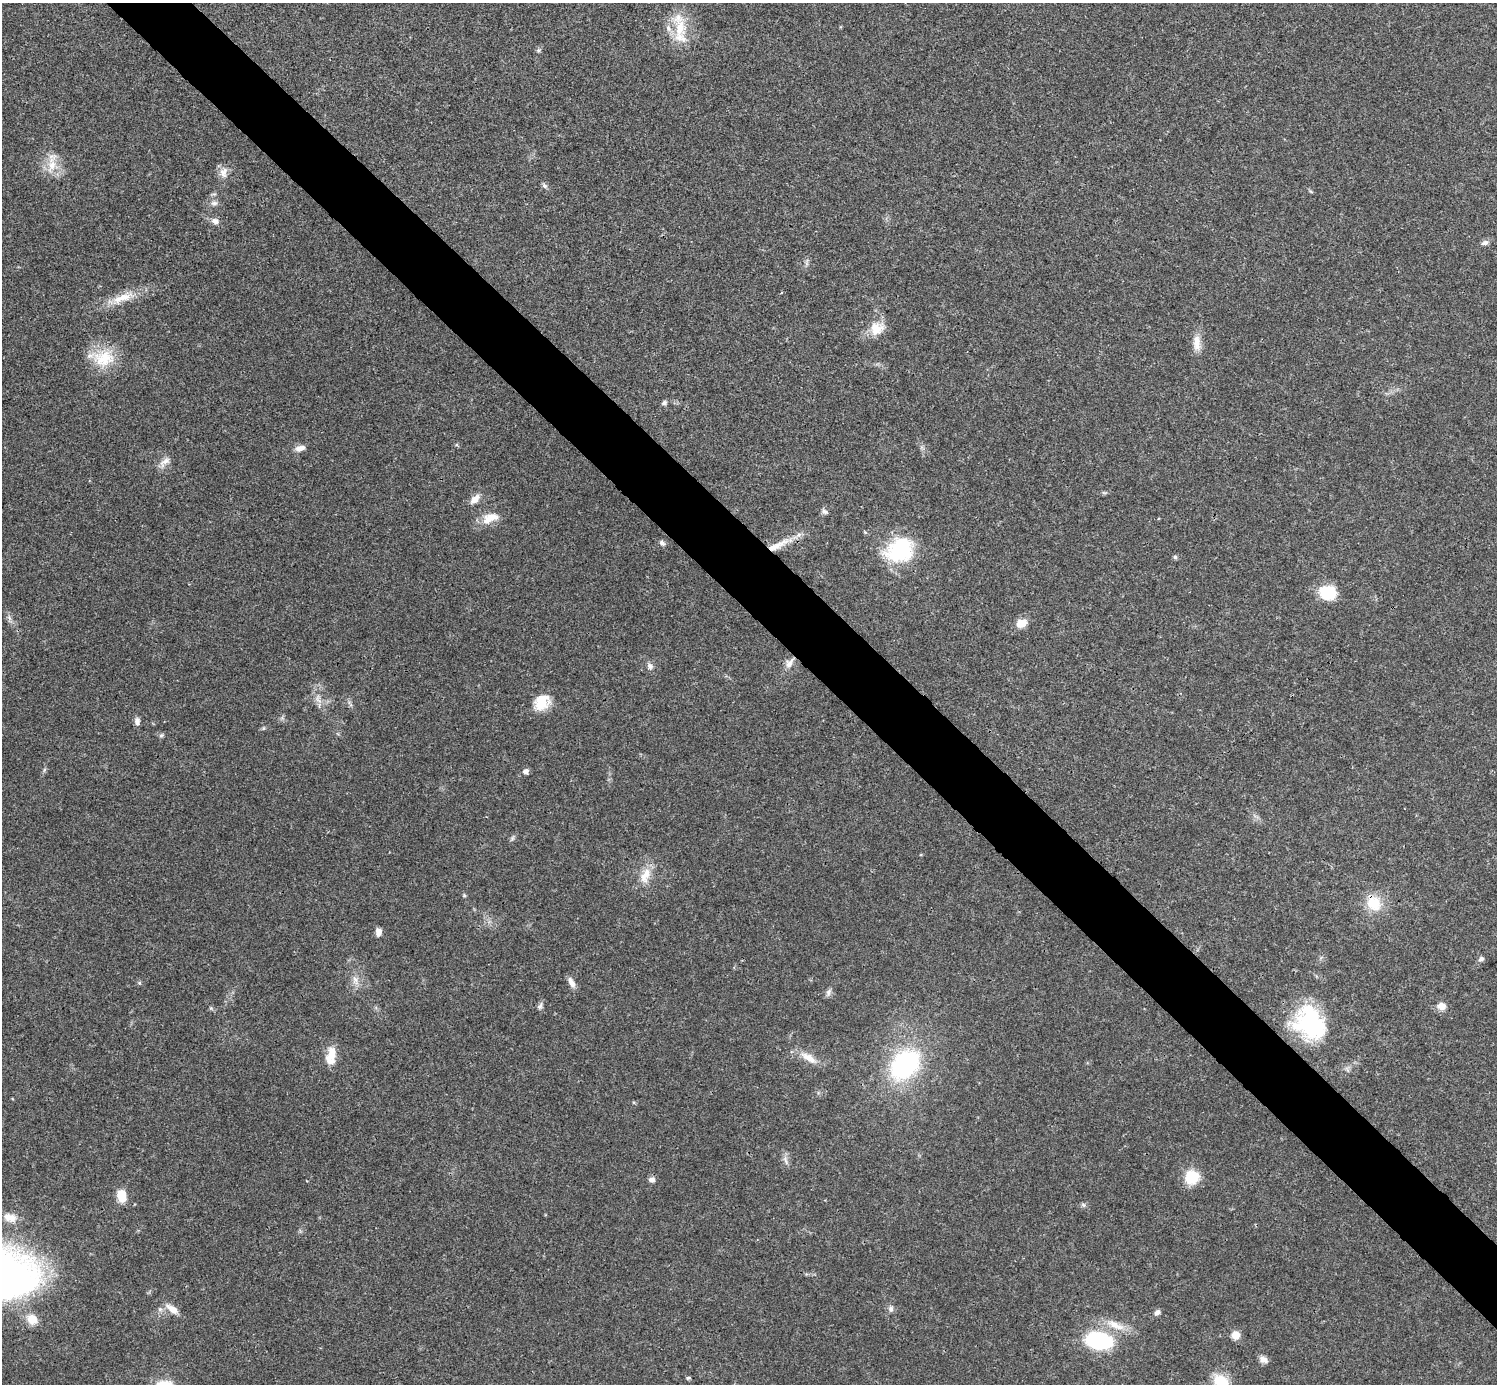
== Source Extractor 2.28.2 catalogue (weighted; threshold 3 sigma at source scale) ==
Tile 6 of 4 x 4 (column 2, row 2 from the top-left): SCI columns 1495-2989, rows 2920-4301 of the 5981 x 5981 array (HDU 1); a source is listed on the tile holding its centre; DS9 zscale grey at full resolution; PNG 1499 x 1386 px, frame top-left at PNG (2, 3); no overlay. Shown black and unused: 5% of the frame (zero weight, under 3 of 4 exposures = <1% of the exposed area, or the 3 px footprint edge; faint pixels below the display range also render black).
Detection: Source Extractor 2.28.2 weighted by HDU 2 'WHT'; one run over the whole footprint, this tile lists its part. Background 0.0209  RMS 0.0022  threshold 0.00989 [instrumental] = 3 sigma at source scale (4.5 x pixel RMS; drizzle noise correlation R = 1.50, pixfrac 1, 0.05/0.05 arcsec/px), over >= 5 px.
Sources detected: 72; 3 inside a brighter listed object's ellipse — not listed separately; the other 69 listed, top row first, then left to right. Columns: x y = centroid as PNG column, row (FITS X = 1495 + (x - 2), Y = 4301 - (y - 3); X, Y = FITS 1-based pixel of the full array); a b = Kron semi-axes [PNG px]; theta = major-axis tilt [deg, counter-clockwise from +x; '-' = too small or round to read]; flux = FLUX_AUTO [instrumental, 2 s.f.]
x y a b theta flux
680 28 28 18 -89 7.3
538 50 6 6 - 0.44
52 164 24 12 84 3.9
223 173 15 10 83 1.9
544 185 8 6 -45 0.59
1311 192 6 4 -20 0.27
214 203 10 7 -5 0.91
215 221 8 6 -25 1.2
1485 243 10 6 20 0.79
121 298 33 10 21 4.7
877 328 20 17 38 4.2
1197 343 23 10 -87 2.7
103 358 32 23 5 8
664 403 7 6 - 0.64
300 448 13 7 13 1.4
165 462 19 8 43 1.6
1104 493 7 4 -19 0.31
475 499 15 8 45 1.8
824 511 8 7 - 0.68
492 517 22 11 -2 2.8
662 543 8 6 -48 0.65
778 545 41 8 25 4.8
900 550 33 26 26 18
1175 557 5 5 - 0.4
1328 592 21 17 -12 6.3
9 618 8 4 -54 0.64
1021 623 12 9 26 2.7
789 663 17 9 51 1.9
650 666 11 7 -57 0.91
318 699 14 8 -74 1.7
542 702 20 16 42 5.2
350 704 10 4 -55 0.54
137 721 10 7 -89 0.93
161 735 7 5 22 0.41
44 770 7 4 72 0.37
525 771 6 6 - 1
512 838 8 5 63 0.5
645 875 24 12 66 3.9
464 895 5 5 - 0.26
1374 903 21 17 -58 6.2
378 932 9 7 88 1.3
1481 959 8 6 37 0.63
355 980 13 9 -72 1.7
139 983 6 4 18 0.29
571 983 14 7 -62 1.4
828 992 11 6 66 0.77
540 1006 10 6 63 0.68
1442 1006 9 8 - 2
211 1008 7 4 -45 0.34
1310 1023 39 31 -55 22
331 1056 23 11 79 3.7
809 1058 26 9 -31 3.1
905 1065 26 18 45 39
786 1160 16 5 -71 0.97
1192 1177 17 16 - 6
652 1180 8 7 - 0.86
122 1196 13 9 -80 3.8
1083 1205 7 5 -59 0.42
9 1217 19 11 -15 2.4
172 1309 20 9 -35 2.3
891 1309 9 7 87 0.77
1157 1312 9 6 49 0.73
32 1319 15 12 -39 3
1115 1325 32 10 -23 4
1236 1335 8 8 - 2.4
1099 1341 21 12 -9 27
1263 1359 11 8 -32 1.3
688 1378 6 4 22 0.32
1221 1382 24 17 -52 6.1
Overlapping masked pixels (flux is a lower limit): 4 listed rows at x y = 778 545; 789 663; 1374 903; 1310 1023
Isophote crosses this tile's border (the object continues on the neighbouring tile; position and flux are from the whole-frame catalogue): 1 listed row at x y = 1221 1382